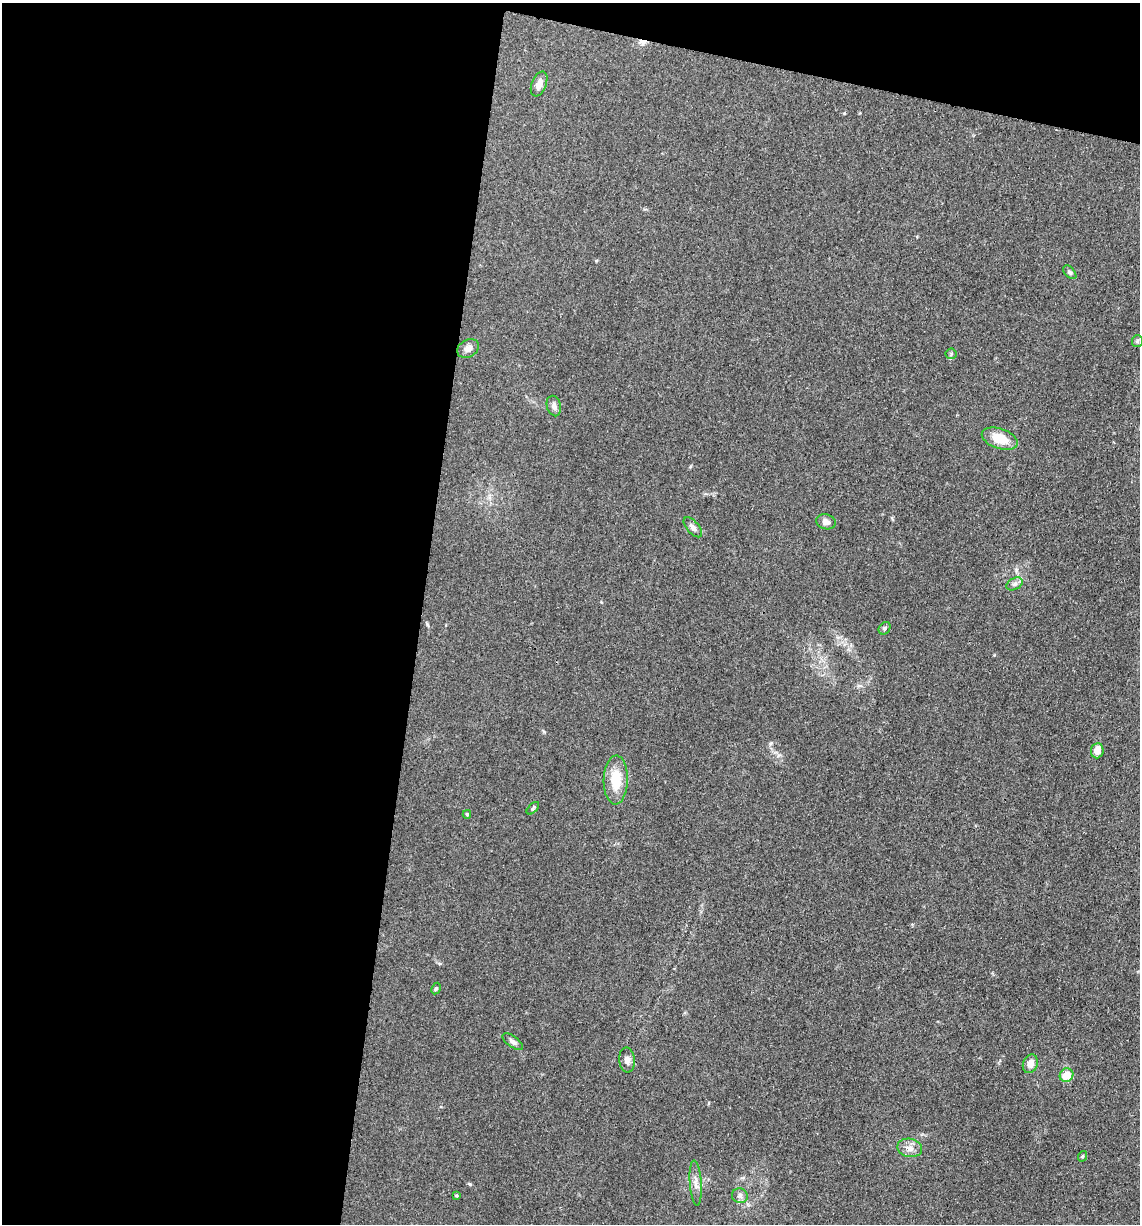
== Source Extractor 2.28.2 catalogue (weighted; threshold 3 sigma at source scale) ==
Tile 1 of 4 x 4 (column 1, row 1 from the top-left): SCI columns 243-1380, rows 3673-4894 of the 4920 x 4899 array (HDU 1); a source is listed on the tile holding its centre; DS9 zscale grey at full resolution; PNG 1142 x 1226 px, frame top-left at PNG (2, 3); each listed source drawn as its Kron ellipse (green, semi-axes under 4 px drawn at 4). Shown black and unused: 40% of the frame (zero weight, under 3 of 4 exposures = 1% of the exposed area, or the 3 px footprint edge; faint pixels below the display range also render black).
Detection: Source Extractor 2.28.2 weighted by HDU 2 'WHT'; one run over the whole footprint, this tile lists its part. Background 0.104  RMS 0.0065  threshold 0.0294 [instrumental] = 3 sigma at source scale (4.5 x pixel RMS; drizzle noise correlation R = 1.50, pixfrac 1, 0.05/0.05 arcsec/px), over >= 5 px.
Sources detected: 26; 1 cosmic-ray / hot-pixel residue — neither listed nor drawn; the other 25 listed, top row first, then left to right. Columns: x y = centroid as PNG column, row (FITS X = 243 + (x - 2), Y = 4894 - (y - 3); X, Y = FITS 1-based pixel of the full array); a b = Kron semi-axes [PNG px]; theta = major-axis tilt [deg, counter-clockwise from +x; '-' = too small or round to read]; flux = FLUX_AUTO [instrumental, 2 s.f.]
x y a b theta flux
539 84 13 7 68 4.8
1070 272 8 5 -46 1.4
1137 341 6 5 - 1
468 348 11 8 30 3.3
951 354 5 5 - 1
554 406 10 7 -75 2.7
1000 439 19 10 -19 15
826 522 10 7 -15 3.3
693 527 12 6 -49 3.1
1014 584 8 5 27 2
885 628 7 5 52 1.3
1097 751 8 6 83 6.4
616 780 24 12 88 17
533 808 7 4 45 0.95
467 814 4 3 - 0.8
436 989 6 4 61 0.86
513 1042 12 5 -36 2.4
627 1060 12 8 -85 3.4
1030 1064 10 7 69 5.1
1067 1075 7 6 - 9.7
910 1148 12 9 -12 4.8
1083 1156 5 3 - 0.64
696 1183 22 6 -86 4.1
456 1196 4 3 - 0.67
740 1196 8 7 - 2.3
Unlisted compact peaks at least as high as the median listed source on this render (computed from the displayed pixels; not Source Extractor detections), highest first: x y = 470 1184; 771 743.